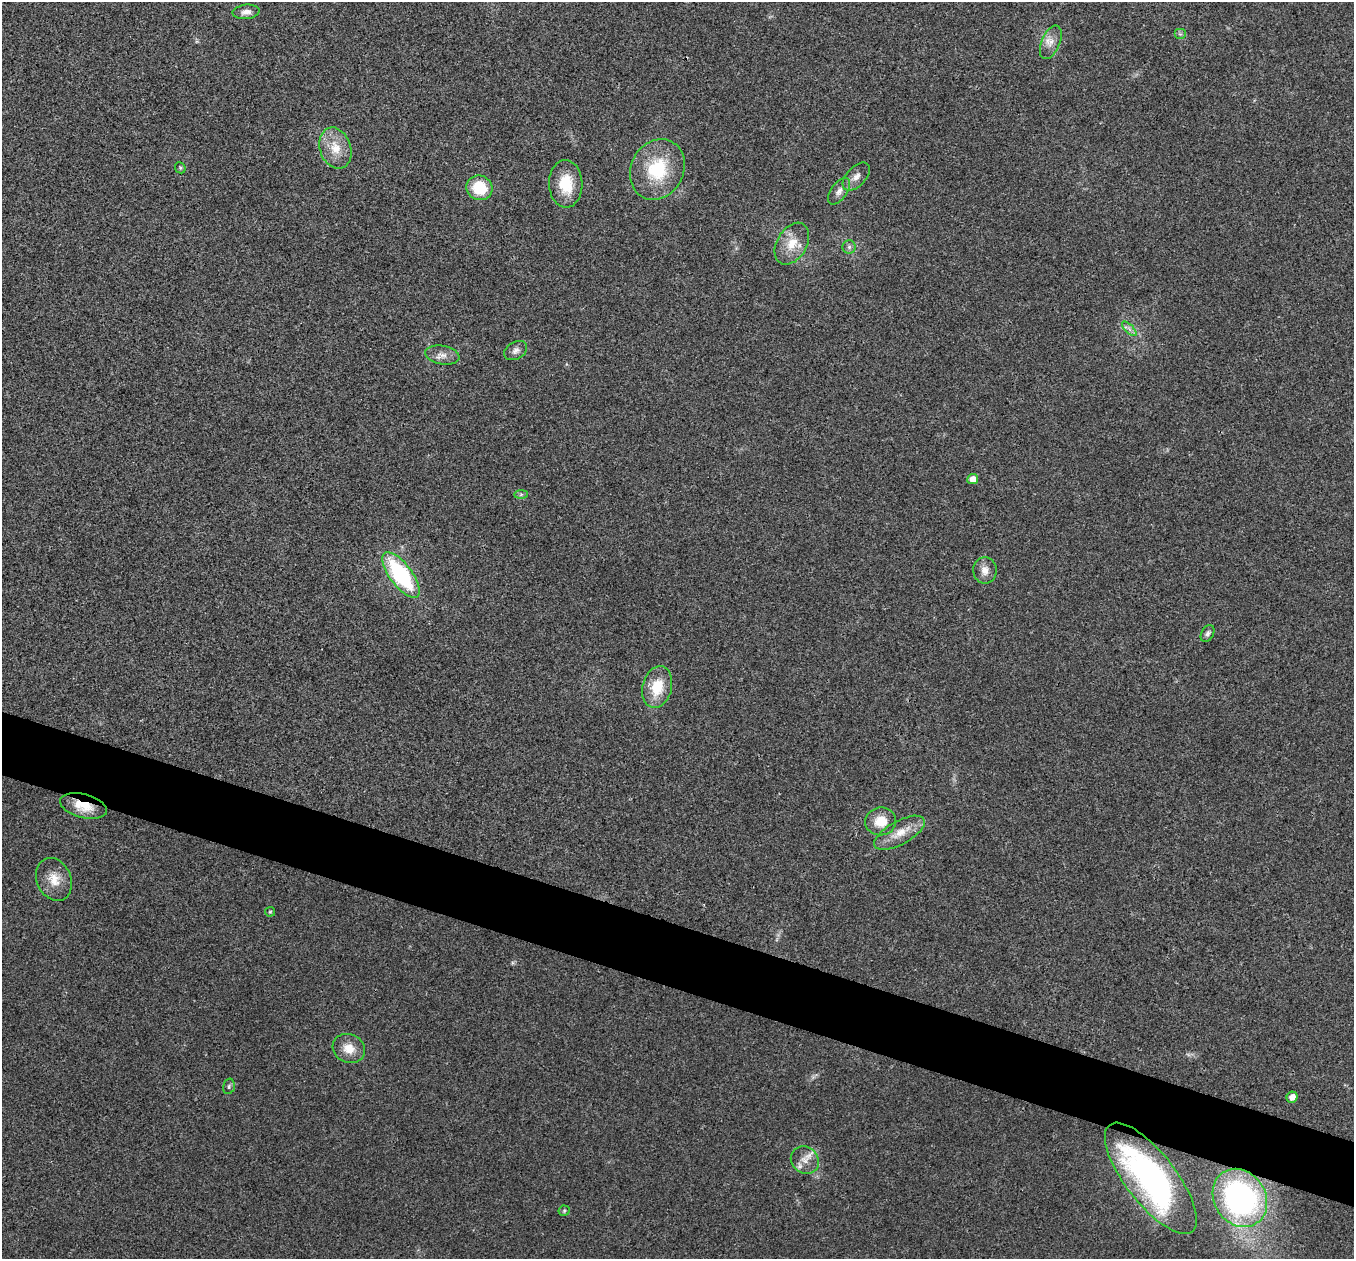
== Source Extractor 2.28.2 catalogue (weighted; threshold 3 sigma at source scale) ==
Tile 6 of 4 x 4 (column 2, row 2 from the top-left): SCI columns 1355-2706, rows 2650-3906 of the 5416 x 5431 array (HDU 1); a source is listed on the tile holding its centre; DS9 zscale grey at full resolution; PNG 1356 x 1261 px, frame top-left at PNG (2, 2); each listed source drawn as its Kron ellipse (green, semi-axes under 4 px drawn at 4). Shown black and unused: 5% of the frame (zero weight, under 3 of 4 exposures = <1% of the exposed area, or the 3 px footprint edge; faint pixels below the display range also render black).
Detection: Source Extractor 2.28.2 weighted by HDU 2 'WHT'; one run over the whole footprint, this tile lists its part. Background 0.0214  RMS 0.0052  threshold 0.0235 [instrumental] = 3 sigma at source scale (4.5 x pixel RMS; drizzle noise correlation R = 1.50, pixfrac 1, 0.05/0.05 arcsec/px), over >= 5 px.
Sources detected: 34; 1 inside a brighter listed object's ellipse — not listed separately; the other 33 listed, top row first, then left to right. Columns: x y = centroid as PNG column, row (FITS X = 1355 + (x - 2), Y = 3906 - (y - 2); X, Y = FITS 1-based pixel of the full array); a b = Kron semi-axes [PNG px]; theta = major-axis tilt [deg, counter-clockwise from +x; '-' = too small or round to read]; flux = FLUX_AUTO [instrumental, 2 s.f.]
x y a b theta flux
246 12 13 7 5 3.2
1180 34 6 5 - 1.1
1051 42 18 9 67 4.9
335 148 21 15 -71 11
180 168 6 5 - 0.76
657 169 31 26 63 30
856 177 17 9 48 3.9
566 184 24 16 -88 16
479 188 13 12 - 18
839 191 15 8 55 3.4
792 244 23 15 59 10
849 247 6 6 - 1.4
1129 329 9 3 -45 1.4
516 350 12 8 30 2.7
442 355 17 9 -10 4.3
973 479 5 5 - 4.2
521 494 7 4 1 1
985 570 13 11 -88 4.6
401 575 27 11 -53 59
1207 634 9 6 62 1.5
657 687 21 14 76 15
83 806 24 12 -14 11
881 821 15 14 - 10
900 833 28 11 29 9.5
54 879 22 17 -65 9
270 912 5 5 - 0.63
349 1048 17 14 -25 7.8
229 1086 8 5 75 1.1
1292 1097 6 5 - 3.8
805 1160 15 13 -38 6
1151 1178 67 25 -52 160
1240 1198 30 25 -56 130
564 1211 5 5 - 0.76
Overlapping masked pixels (flux is a lower limit): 2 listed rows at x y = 83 806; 1151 1178